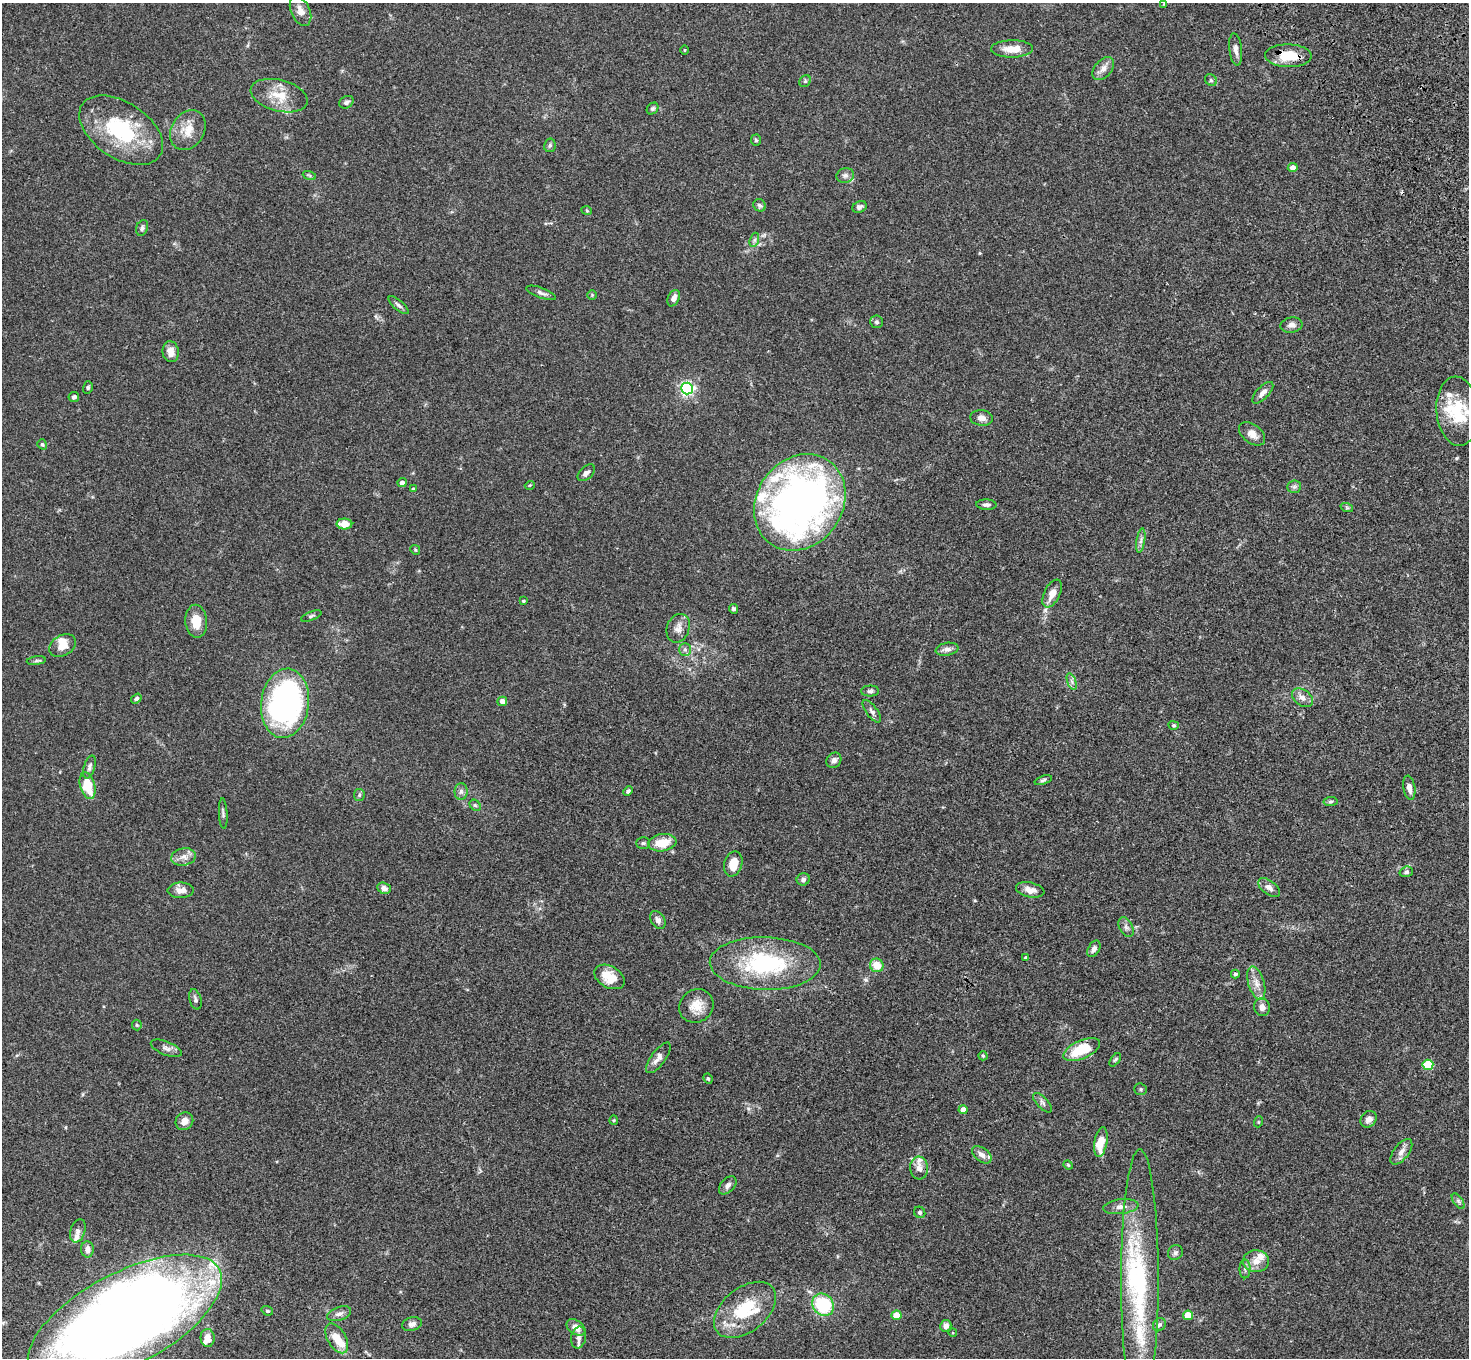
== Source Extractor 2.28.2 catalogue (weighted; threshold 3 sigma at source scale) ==
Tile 10 of 4 x 4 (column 2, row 3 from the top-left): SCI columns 1574-3040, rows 1734-3089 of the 6077 x 6038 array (HDU 1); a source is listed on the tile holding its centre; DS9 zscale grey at full resolution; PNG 1471 x 1360 px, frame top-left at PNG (2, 3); each listed source drawn as its Kron ellipse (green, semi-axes under 4 px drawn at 4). Shown black and unused: <1% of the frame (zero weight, under 3 of 4 exposures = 6% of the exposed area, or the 3 px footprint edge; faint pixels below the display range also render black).
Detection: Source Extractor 2.28.2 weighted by HDU 2 'WHT'; one run over the whole footprint, this tile lists its part. Background 0.0588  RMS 0.0053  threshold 0.024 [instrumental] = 3 sigma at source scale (4.5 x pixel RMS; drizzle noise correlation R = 1.50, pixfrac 1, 0.05/0.05 arcsec/px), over >= 5 px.
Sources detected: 164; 1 inside a brighter object's white glare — neither listed nor drawn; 17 inside a brighter listed object's ellipse — not listed separately; the other 146 listed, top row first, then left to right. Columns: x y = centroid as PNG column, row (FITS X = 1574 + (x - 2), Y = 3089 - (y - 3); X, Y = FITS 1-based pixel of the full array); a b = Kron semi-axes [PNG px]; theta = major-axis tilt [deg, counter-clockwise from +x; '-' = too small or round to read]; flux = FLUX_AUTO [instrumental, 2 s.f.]
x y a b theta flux
1164 4 4 4 - 0.44
300 11 16 9 -66 3.8
1012 49 21 8 1 7.2
1236 49 16 6 -83 2.8
684 50 4 3 - 0.4
1288 56 23 11 -1 13
1103 69 13 8 50 3.5
1211 80 6 5 - 0.88
805 81 6 5 - 0.8
279 96 29 15 -15 12
346 102 7 6 - 1.6
652 109 6 5 - 1.1
121 130 46 28 -34 44
188 130 21 16 58 9
756 140 6 5 - 0.85
550 145 7 5 78 1
1293 168 5 4 - 3.1
309 175 7 4 -19 0.66
845 175 9 7 13 2.1
760 205 7 6 - 1.3
859 207 7 5 26 1.5
587 211 5 3 - 0.46
142 228 8 5 72 1.3
754 240 7 4 71 1.1
541 293 15 5 -20 1.7
592 295 5 5 - 0.53
674 298 8 5 64 2.6
398 305 12 5 -41 1.5
877 322 6 6 - 1.1
1291 325 11 7 9 2.1
171 352 10 8 -82 4
88 387 6 4 74 0.87
687 389 6 6 - 110
1263 393 14 6 46 2.8
74 397 5 5 - 1.5
1457 411 35 21 -85 22
981 418 11 7 -7 2.7
1252 434 15 9 -39 4.1
42 444 5 4 - 0.91
586 473 10 6 42 2.2
402 483 4 4 - 2.1
530 485 5 3 - 0.4
1294 487 7 6 - 1.3
413 489 4 4 - 0.7
800 502 51 43 54 300
986 505 10 5 -2 1.5
1347 508 6 4 -19 0.71
344 524 8 5 0 6.1
1141 540 12 3 80 1.7
415 550 5 4 - 0.59
1052 594 15 8 62 5.2
523 601 3 3 - 0.73
733 609 5 4 - 1.1
311 616 11 4 21 1
196 621 16 11 -87 8.2
678 628 15 11 68 4
62 645 14 10 31 5.1
947 649 11 6 9 2.3
685 650 6 6 - 1.3
36 661 9 4 7 0.9
1072 681 9 4 -71 1.3
870 691 9 5 1 1.1
1302 698 11 8 -37 3.2
136 699 6 4 35 1.1
502 701 5 4 - 3.6
285 703 35 24 83 140
872 711 13 5 -54 1.7
1174 725 5 4 - 0.73
834 760 8 7 - 2.3
89 767 12 5 72 1.7
1043 780 9 4 19 1
88 786 14 7 -75 16
1409 788 12 6 -80 3.3
461 791 8 6 89 1.7
628 791 5 4 - 1.2
359 795 6 5 - 0.94
1330 802 7 4 7 0.84
475 805 6 5 - 0.86
223 813 15 2 -87 1
643 843 7 5 0 0.98
662 843 14 8 8 11
184 857 12 8 10 3.5
733 864 13 9 74 7.4
1406 872 6 5 - 1.1
803 879 6 6 - 1.4
1269 887 12 7 -36 2.6
384 888 7 5 -22 2.5
181 890 13 8 1 3.5
1030 890 14 7 -12 3.8
658 920 10 6 -58 2.1
1126 927 10 6 -63 1.8
1094 949 9 5 61 2
1026 958 4 4 - 0.77
765 963 55 26 -1 55
877 965 7 6 - 7.9
1235 974 4 4 - 0.99
609 977 16 11 -29 10
1256 983 17 8 -73 4.6
195 999 10 5 -74 1.5
696 1006 18 16 41 7.6
1262 1007 9 8 - 3.2
137 1025 5 5 - 0.68
166 1048 16 7 -21 2.3
1082 1050 20 9 23 19
983 1056 4 4 - 0.65
658 1058 18 7 53 3.5
1115 1060 8 4 54 0.78
1428 1065 5 5 - 30
708 1079 5 3 - 0.7
1141 1089 6 5 - 0.93
1043 1103 12 5 -47 1.6
963 1110 4 4 - 3.4
1369 1119 9 7 47 2.5
614 1120 4 4 - 0.57
184 1121 9 8 - 3.5
1258 1122 5 3 - 0.5
1101 1142 15 6 80 11
1401 1152 15 7 53 3.1
982 1155 11 6 -38 2.6
1068 1165 5 4 - 0.53
919 1168 11 9 -84 3.5
728 1185 11 6 48 2
1458 1201 9 4 -55 1.1
1121 1207 18 7 7 3.6
920 1212 6 5 - 0.98
78 1231 12 7 72 1.9
87 1249 8 6 -87 2.6
1175 1253 8 7 - 1.4
1256 1261 13 11 -2 5.1
1245 1269 9 5 90 1.5
1140 1279 130 19 -90 65
823 1305 12 10 -46 31
745 1310 35 22 39 26
267 1311 6 4 -20 0.69
339 1314 12 6 19 2.2
896 1315 5 5 - 10
1188 1315 5 4 - 12
125 1319 107 46 28 830
412 1324 10 7 14 2.1
1159 1325 7 6 - 1.3
946 1326 6 5 - 2.9
576 1327 10 7 -35 4
953 1333 4 3 - 0.43
208 1338 9 7 -87 4
337 1338 16 9 -59 7.8
578 1338 11 7 80 2.2
Overlapping masked pixels (flux is a lower limit): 1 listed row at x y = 1288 56
Isophote crosses this tile's border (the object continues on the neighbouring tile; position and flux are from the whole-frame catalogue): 1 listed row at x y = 125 1319